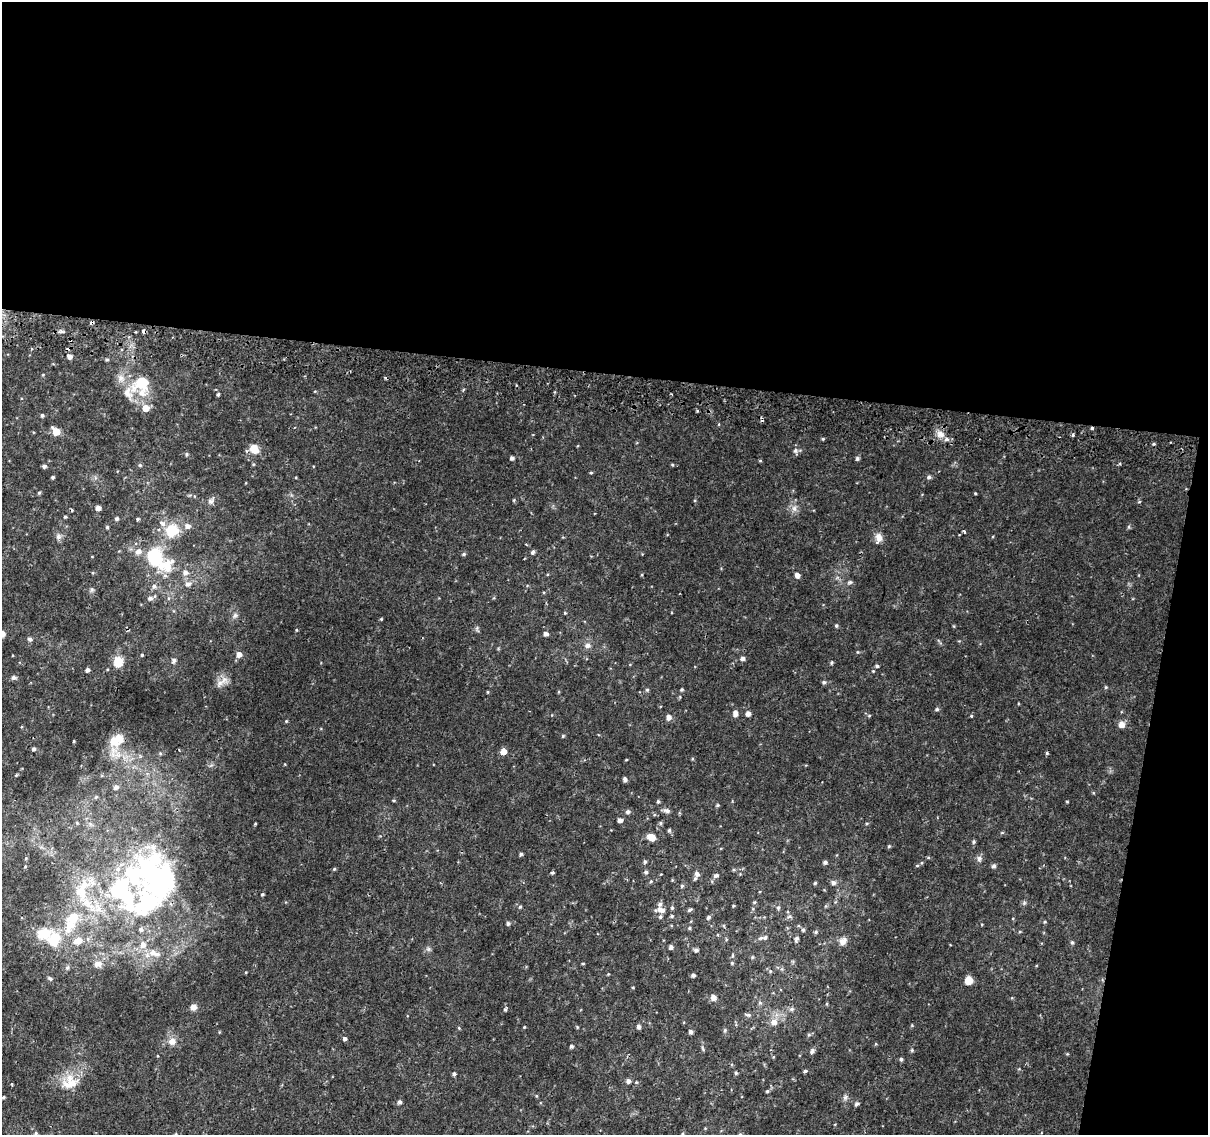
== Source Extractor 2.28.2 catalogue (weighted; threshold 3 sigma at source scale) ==
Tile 4 of 4 x 4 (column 4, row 1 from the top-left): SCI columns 3624-4829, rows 3662-4794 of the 4844 x 5117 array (HDU 1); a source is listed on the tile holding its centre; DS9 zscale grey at full resolution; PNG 1210 x 1137 px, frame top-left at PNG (2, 2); no overlay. Shown black and unused: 36% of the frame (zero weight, under 2 of 3 exposures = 2% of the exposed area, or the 3 px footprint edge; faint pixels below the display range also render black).
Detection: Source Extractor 2.28.2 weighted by HDU 2 'WHT'; one run over the whole footprint, this tile lists its part. Background 0.0172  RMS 0.004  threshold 0.0179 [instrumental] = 3 sigma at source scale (4.5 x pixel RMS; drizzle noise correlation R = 1.50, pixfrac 1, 0.0396/0.0396 arcsec/px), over >= 5 px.
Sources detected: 171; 2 inside a brighter object's white glare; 3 cosmic-ray / hot-pixel residue — not listed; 13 inside a brighter listed object's ellipse — not listed separately; the other 153 listed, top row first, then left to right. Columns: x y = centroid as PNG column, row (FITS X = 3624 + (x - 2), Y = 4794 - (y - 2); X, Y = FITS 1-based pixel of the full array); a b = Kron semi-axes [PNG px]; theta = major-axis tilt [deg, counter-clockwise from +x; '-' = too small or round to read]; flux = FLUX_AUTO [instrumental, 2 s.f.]
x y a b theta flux
144 332 4 3 - 2.7
70 357 5 5 - 1.3
107 360 5 3 - 0.41
121 378 7 6 - 1.3
142 383 17 14 3 8.8
127 393 13 10 -70 3.3
218 394 4 3 - 0.5
146 408 6 6 - 3.9
42 415 5 4 - 0.51
1092 428 3 3 - 0.44
56 432 6 5 - 5.6
940 434 9 6 -16 1.7
1072 435 3 3 - 0.81
254 449 11 9 -30 3.6
795 450 6 5 - 0.84
512 458 4 4 - 0.84
857 459 6 5 - 0.6
140 465 5 4 - 0.42
672 465 4 3 - 0.38
44 466 4 4 - 0.75
591 473 4 3 - 0.32
53 477 4 3 - 0.49
929 477 5 4 - 0.72
39 493 4 4 - 0.4
210 501 7 6 - 0.93
98 508 4 4 - 1.7
65 517 5 3 - 0.33
117 518 4 4 - 0.67
137 519 4 4 - 0.46
188 526 6 6 - 1.4
107 527 5 4 - 0.41
172 530 16 14 32 8.2
879 537 12 9 -66 2
533 552 6 4 41 0.64
464 554 5 4 - 0.47
155 557 32 20 -49 18
185 572 6 6 - 1.4
797 575 4 4 - 1.7
850 582 5 4 - 0.55
188 584 7 5 3 0.98
154 586 5 5 - 0.76
150 598 7 5 24 0.95
235 615 7 4 19 0.65
381 619 3 3 - 0.57
836 626 5 4 - 0.46
2 634 7 6 - 1.5
546 634 4 4 - 1.3
30 639 6 5 - 0.64
588 645 6 6 - 1.2
239 654 5 5 - 2
142 655 4 3 - 0.33
743 659 5 4 - 1
174 660 6 5 - 0.83
118 662 14 12 -87 3.7
877 666 4 4 - 0.5
87 670 4 4 - 0.85
13 677 5 5 - 0.86
824 682 5 4 - 0.64
220 683 8 6 45 1.5
647 690 5 4 - 0.41
682 690 5 3 - 0.4
937 709 4 4 - 0.47
735 713 6 5 - 1.4
748 714 5 4 - 1.4
669 717 6 5 - 1.3
1121 725 8 7 - 1.9
563 736 5 3 - 0.32
116 740 20 14 37 6.2
34 749 4 4 - 0.69
503 751 5 5 - 3.1
1047 753 5 3 - 0.37
625 779 6 4 -75 0.8
116 787 6 6 - 1.1
96 797 5 4 - 0.44
658 801 4 4 - 0.49
666 810 8 5 -7 0.95
628 812 5 5 - 0.76
620 820 5 5 - 1.1
669 830 4 4 - 0.53
651 837 8 6 -27 3.7
974 842 5 4 - 0.52
889 846 5 4 - 0.39
521 854 4 3 - 0.58
979 859 6 5 - 0.84
645 862 5 4 - 0.5
825 862 5 5 - 0.73
917 865 5 3 - 0.35
994 866 5 5 - 0.75
334 869 4 4 - 0.33
646 872 5 4 - 0.64
697 874 8 6 -36 1.2
716 876 8 5 28 0.79
157 878 65 47 -57 64
651 881 5 3 - 0.34
815 883 5 3 - 0.38
833 883 6 6 - 0.87
682 886 5 4 - 0.44
81 891 18 10 48 5.2
262 894 4 3 - 0.43
88 904 9 7 -64 2.2
520 907 4 4 - 0.4
778 908 4 4 - 0.44
661 910 12 6 -22 1.8
690 910 7 4 25 0.57
672 916 4 4 - 0.42
660 917 5 4 - 0.51
709 917 5 4 - 0.69
74 919 18 15 56 6.5
508 923 5 4 - 0.64
689 928 4 4 - 0.44
141 929 6 6 - 0.96
803 930 5 4 - 0.51
816 932 5 4 - 0.5
765 937 7 6 - 0.99
54 939 19 14 73 7.7
796 939 7 4 65 0.73
78 941 13 9 21 2.8
843 941 11 7 59 1.6
1072 942 5 4 - 0.52
143 944 8 7 - 2.3
671 947 4 4 - 0.93
696 950 5 4 - 0.82
153 953 8 7 - 2
732 963 4 4 - 0.36
98 964 12 8 21 1.9
693 975 5 4 - 0.7
50 979 6 4 -3 0.49
968 980 8 7 - 2.7
713 997 6 6 - 1.6
193 1007 8 7 - 1.4
505 1009 4 4 - 0.45
791 1009 6 5 - 0.7
748 1015 6 4 17 0.56
774 1022 7 6 - 1.9
638 1027 4 4 - 1.1
725 1030 5 4 - 0.44
690 1032 4 4 - 0.81
344 1038 5 4 - 0.63
172 1041 8 7 - 2.1
571 1046 4 4 - 0.57
912 1050 4 4 - 0.39
812 1051 7 5 71 0.85
901 1059 5 4 - 0.57
805 1071 4 3 - 0.71
736 1073 5 3 - 0.39
454 1074 4 4 - 0.67
628 1081 5 4 - 1.1
69 1084 19 10 13 4.3
767 1091 4 4 - 0.39
3 1097 4 3 - 0.37
399 1102 4 4 - 0.83
857 1104 5 5 - 0.68
36 1133 6 4 90 0.46
Overlapping masked pixels (flux is a lower limit): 3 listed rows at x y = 144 332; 1092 428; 157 878
Isophote crosses this tile's border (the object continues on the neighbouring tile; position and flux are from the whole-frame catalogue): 1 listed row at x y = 2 634
Unlisted compact peaks at least as high as the median listed source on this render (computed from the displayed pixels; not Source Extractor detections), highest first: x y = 823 439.